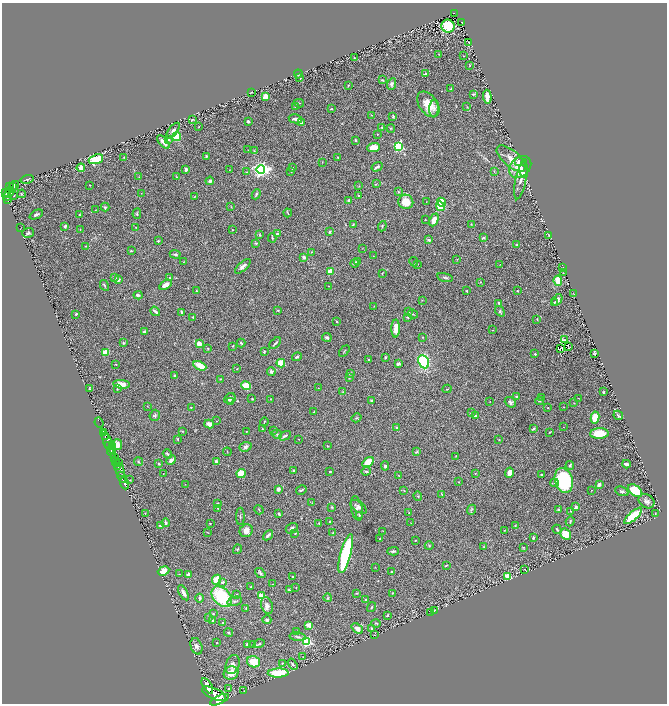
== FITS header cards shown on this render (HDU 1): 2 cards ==
NAXIS1  =                 1330
NAXIS2  =                 1403

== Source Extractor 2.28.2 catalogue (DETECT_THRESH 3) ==
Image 1330 x 1403 px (HDU 1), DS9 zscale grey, zoomed out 1/2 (1 PNG px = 2 x 2 image px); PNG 669 x 706 px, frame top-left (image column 2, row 1402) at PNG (2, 3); each listed source drawn as its Kron ellipse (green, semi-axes under 4 px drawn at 4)
Background 1.61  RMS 0.032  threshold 0.097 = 3 sigma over >= 5 px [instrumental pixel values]
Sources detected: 430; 22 cannot appear on this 1/2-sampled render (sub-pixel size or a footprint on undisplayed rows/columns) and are neither listed nor drawn; the other 408 listed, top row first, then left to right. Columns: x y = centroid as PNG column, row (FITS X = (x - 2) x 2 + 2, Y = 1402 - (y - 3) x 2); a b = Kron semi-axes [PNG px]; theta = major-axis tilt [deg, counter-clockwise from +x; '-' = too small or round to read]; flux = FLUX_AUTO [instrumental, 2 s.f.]
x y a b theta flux
454 14 4 2 - 190
462 22 4 2 - 260
448 26 6 6 - 260
469 42 3 1 - 1.9
439 54 2 1 - 1.7
463 56 2 1 - 2.9
354 58 3 2 - 3.6
470 65 2 2 - 2.7
298 74 4 2 - 3.6
425 74 3 2 - 5
299 77 4 2 - 13
382 80 4 3 - 7.5
392 84 6 4 65 15
348 86 4 2 - 5.5
451 89 3 2 - 6.8
252 92 2 2 - 3.3
473 94 3 2 - 7.3
265 97 3 3 - 72
487 97 7 3 -87 56
299 103 5 3 - 5.6
428 104 14 9 -54 110
295 107 2 2 - 2.2
467 107 4 2 - 3.8
331 109 3 2 - 4.7
434 109 8 4 87 21
371 115 2 2 - 2.1
393 116 4 3 - 7.4
192 119 4 2 - 6
295 119 7 3 -12 25
248 121 2 2 - 13
301 123 3 3 - 9.9
199 127 2 1 - 2.2
382 127 3 2 - 3.7
391 128 4 2 - 4.2
173 131 9 3 52 16
377 134 2 2 - 4.7
177 136 4 4 - 160
169 140 4 3 - 7.1
356 140 4 2 - 6.3
163 142 8 3 -47 34
398 146 3 3 - 670
374 147 6 4 2 77
248 150 2 2 - 2.5
254 151 4 2 - 3.4
206 156 3 2 - 8.4
124 157 3 2 - 2.3
337 157 2 2 - 3.3
96 159 7 4 19 210
511 159 18 8 -40 72
322 162 2 2 - 2.4
519 162 4 3 - 20
377 167 6 2 31 14
520 167 12 9 44 120
81 168 4 3 - 53
292 168 3 3 - 6.5
186 169 3 3 - 22
229 170 3 2 - 2.7
261 170 4 4 - 2200
291 171 3 2 - 4.2
494 171 3 2 - 3.5
523 171 6 2 -68 24
247 172 3 2 - 5.2
139 177 3 2 - 3.3
176 177 4 2 - 3.5
27 179 6 2 16 8.2
521 179 20 5 79 41
210 181 4 3 - 15
376 184 3 2 - 3.2
90 185 2 2 - 3.6
9 186 2 2 - 800
14 186 5 3 - 820
359 186 2 2 - 3.1
12 187 3 1 - 440
5 192 3 2 - 1000
9 192 6 4 61 1600
398 192 3 3 - 4.9
141 193 2 2 - 1.9
22 194 4 3 - 5.5
256 194 5 2 - 10
14 195 2 1 - 3
358 196 2 2 - 5
6 197 2 2 - 460
194 197 3 3 - 4.2
7 199 4 2 - 480
349 200 2 2 - 9.4
406 202 7 7 - 120
426 202 3 2 - 2.2
441 202 5 3 - 150
440 206 5 4 - 110
105 207 4 4 - 7.5
231 207 3 2 - 2.7
95 210 3 2 - 2.1
288 213 4 2 - 4.5
137 214 5 3 - 8.2
36 215 7 3 25 14
80 215 3 2 - 4.8
425 220 2 2 - 2.1
434 220 7 4 66 43
353 224 3 2 - 4.2
471 224 3 2 - 3.8
65 226 4 3 - 11
382 226 5 3 - 5.9
136 227 3 2 - 2.5
21 228 2 1 - 2
80 230 4 2 - 3.3
232 230 2 2 - 4.3
329 232 3 3 - 7.8
28 233 6 4 18 13
277 234 3 2 - 15
259 235 3 2 - 4.1
549 235 4 1 - 2.4
272 238 4 2 - 5.5
483 238 3 2 - 13
429 240 4 3 - 9.9
158 241 3 3 - 6.7
256 243 3 3 - 6.7
516 245 4 2 - 4.3
86 246 3 2 - 3.9
362 248 2 2 - 2.1
131 251 3 2 - 5.6
312 252 3 2 - 3.3
175 254 5 3 - 9.6
373 256 2 2 - 1.9
304 257 2 2 - 29
457 259 2 2 - 2
358 261 3 2 - 6.3
184 262 2 2 - 2.7
414 262 5 2 - 4.9
355 263 4 3 - 13
417 264 3 3 - 4.8
500 264 2 1 - 1.5
243 266 10 4 42 25
563 267 3 1 - 2.4
330 271 2 2 - 160
382 273 3 2 - 4.3
563 273 3 2 - 3
445 277 8 3 -14 13
115 278 4 3 - 7.2
170 278 3 2 - 4.2
118 280 3 2 - 13
558 281 5 4 - 80
480 282 3 3 - 4.9
104 285 6 3 -61 8
165 285 7 3 31 36
329 286 3 2 - 2.9
196 291 3 3 - 4.8
467 291 3 2 - 4.3
518 291 3 2 - 4.3
573 294 2 1 - 1.4
138 295 4 2 - 13
422 300 2 2 - 2.7
557 300 6 4 55 20
554 302 3 3 - 4.4
499 303 3 2 - 8.8
374 306 3 2 - 2.3
278 310 2 2 - 5.7
155 311 5 2 - 22
500 311 6 3 -56 11
181 312 4 2 - 9.3
409 312 4 2 - 4.7
76 314 3 2 - 6.8
413 314 5 2 - 6
193 317 2 2 - 7.7
408 317 3 2 - 6.3
537 319 3 2 - 4.7
336 321 3 2 - 3.6
396 328 9 4 89 50
493 330 2 1 - 1.8
144 332 4 2 - 14
327 337 5 4 - 10
422 337 3 2 - 3.6
564 339 3 1 - 1.4
123 343 3 3 - 7.7
241 343 4 3 - 8.1
275 343 7 2 43 10
199 344 4 3 - 39
233 346 3 2 - 2.9
568 347 2 1 - 0.42
208 348 3 2 - 5.7
560 349 2 2 - 0.45
344 351 6 1 48 4
105 352 4 3 - 95
264 352 4 2 - 5
594 353 4 2 - 6.6
535 354 2 2 - 12
297 357 5 2 - 8.4
385 357 2 2 - 9.6
369 359 2 2 - 6.1
424 362 7 5 -65 450
281 363 4 3 - 160
116 364 3 2 - 3
398 364 4 3 - 21
200 366 7 3 -26 100
237 369 3 2 - 3.4
271 371 4 3 - 15
350 374 4 3 - 8.7
174 376 3 2 - 5.9
349 378 3 3 - 4
220 379 3 2 - 4.9
122 384 8 4 -5 69
246 386 5 4 - 140
318 388 2 2 - 1.8
90 389 3 2 - 7
117 389 3 2 - 3.5
447 389 4 2 - 4.4
343 392 3 2 - 2.7
603 392 3 2 - 6.4
516 397 3 2 - 6
230 398 6 5 - 18
541 398 2 2 - 3.7
579 398 3 1 - 2.1
252 399 2 2 - 3.9
270 399 2 2 - 2.2
231 401 4 3 - 5.3
371 401 4 3 - 8.9
490 401 2 1 - 1.4
539 401 4 2 - 6.9
510 402 6 4 -38 16
574 403 2 2 - 3
147 406 2 1 - 2
191 407 3 2 - 3.1
563 407 2 2 - 1.9
548 408 2 2 - 3.8
314 412 2 1 - 4.3
471 413 4 2 - 4.5
155 415 6 5 - 11
475 415 2 2 - 33
618 415 5 2 - 10
595 417 6 4 80 140
356 418 5 3 - 6.7
217 421 2 2 - 1.9
264 422 5 2 - 4.6
99 423 5 1 - 83
209 424 5 3 - 46
396 427 3 2 - 5.4
563 427 2 1 - 1.5
533 428 3 2 - 9.5
262 429 3 3 - 3.7
182 431 3 2 - 3.6
246 431 2 2 - 2.7
273 431 3 2 - 3.4
103 432 2 1 - 440
549 432 3 2 - 3.6
277 434 5 4 - 9.4
599 434 9 5 3 120
285 436 6 3 28 13
105 437 3 2 - 780
178 439 3 2 - 5.4
298 439 2 2 - 2.2
499 440 3 2 - 3.3
108 442 12 2 -66 3400
117 445 5 5 - 52
109 446 2 1 - 1100
328 446 3 3 - 3.8
112 447 2 1 - 240
245 447 6 4 22 17
112 452 6 2 -68 6400
227 452 4 1 - 2.7
417 452 4 3 - 6.2
167 454 5 2 - 7.4
456 456 2 1 - 2.6
115 458 4 3 - 2400
171 460 5 3 - 24
115 461 3 2 - 980
119 462 3 3 - 460
139 462 4 3 - 5.5
216 462 3 3 - 39
368 462 6 3 32 120
158 464 3 2 - 6
627 464 4 2 - 17
570 465 4 3 - 7.6
117 466 3 2 - 1500
385 466 4 3 - 11
120 470 7 3 -75 1700
293 470 2 2 - 5.4
330 471 2 2 - 4.5
366 471 5 2 - 7.9
241 473 4 4 - 110
475 473 2 2 - 2.3
509 473 5 3 - 58
163 474 2 1 - 1.4
542 475 4 3 - 9.5
399 476 3 2 - 3.8
122 477 6 2 -66 2900
130 480 4 3 - 5.1
564 480 12 9 -75 460
459 482 2 1 - 2.1
125 483 6 2 -69 4100
554 483 4 4 - 8.4
185 484 2 1 - 1.6
599 485 2 2 - 42
278 489 3 3 - 26
301 490 5 3 - 9.3
592 490 2 1 - 1.5
404 491 3 2 - 3.1
622 491 7 4 -20 12
635 491 8 5 -37 240
442 495 4 2 - 4.9
418 496 5 2 - 4.3
647 501 8 6 -33 24
217 503 4 3 - 4.3
312 503 3 2 - 3.3
332 507 4 3 - 6.3
359 507 9 5 -37 19
576 507 2 2 - 22
217 508 4 2 - 4.3
357 508 12 6 -79 23
259 510 5 2 - 3.7
471 510 5 3 - 7.3
559 510 3 2 - 8.7
570 511 3 2 - 2.9
145 513 3 2 - 3.2
409 513 3 2 - 2.6
656 513 3 3 - 4.3
279 514 3 2 - 6.4
359 515 4 3 - 7.1
240 516 8 2 -90 7.5
633 516 11 4 41 180
330 521 3 2 - 6.3
570 521 5 2 - 5.6
166 523 4 3 - 17
210 523 2 1 - 3.7
319 523 3 3 - 5.2
411 523 3 2 - 1.9
160 526 4 3 - 8.5
515 526 3 2 - 3.6
292 528 6 5 - 17
557 529 5 2 - 6
504 530 2 1 - 2.4
246 531 7 6 - 43
383 531 2 2 - 2.1
207 532 3 2 - 2.8
295 533 4 3 - 5.1
333 533 3 3 - 4.5
566 534 6 5 - 120
268 535 6 2 42 19
533 538 3 3 - 8.3
380 539 2 2 - 5.3
415 540 3 2 - 3.3
429 546 4 3 - 5.2
484 547 4 2 - 3.7
523 547 4 3 - 4.4
237 549 5 2 - 6.1
393 551 6 3 1 11
346 554 20 5 75 570
447 565 3 2 - 5.3
375 567 2 2 - 2.1
525 570 2 1 - 1.7
164 571 6 4 24 59
392 572 3 2 - 5.9
260 573 6 3 -40 11
179 574 2 2 - 1.9
189 575 4 3 - 46
508 576 3 3 - 310
293 577 2 2 - 5.9
217 580 5 4 - 110
222 582 4 3 - 12
273 584 2 2 - 2.7
251 587 2 2 - 4.5
296 587 2 2 - 2.5
289 590 3 2 - 8.6
183 593 8 3 -61 32
357 593 3 2 - 4.1
392 593 2 2 - 3.1
237 594 3 3 - 6.5
261 596 2 2 - 160
222 597 12 8 -45 390
200 598 4 3 - 15
328 598 4 4 - 7.2
365 600 2 2 - 4.6
234 601 7 4 12 14
267 605 9 5 -70 25
371 607 5 3 - 7.4
246 608 4 3 - 4.7
435 610 3 2 - 12
431 612 2 1 - 1.6
213 614 3 2 - 4.8
387 615 3 2 - 9.4
208 618 3 3 - 4.2
212 620 4 3 - 7.5
267 620 4 3 - 13
222 623 2 2 - 3.8
376 623 5 3 - 6.3
309 625 3 3 - 46
357 629 6 4 -38 33
372 629 4 3 - 6.4
228 632 4 3 - 8.2
296 632 2 2 - 2.7
375 635 2 1 - 2.6
298 637 8 3 -7 14
307 641 3 3 - 720
217 643 2 1 - 3.7
247 644 2 2 - 8.4
259 644 5 2 - 5.8
252 645 2 1 - 2.1
196 646 8 5 -71 20
303 657 2 2 - 3.9
253 662 6 5 - 110
282 663 3 3 - 5.3
293 664 6 4 -57 11
233 665 10 6 70 29
231 673 7 6 - 79
278 673 10 4 1 220
207 686 9 4 -59 11000
229 688 2 2 - 14
243 691 2 1 - 1.7
214 694 13 5 -24 17000
220 700 10 4 25 11000
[22 sub-pixel or undisplayed-footprint detections neither listed nor drawn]